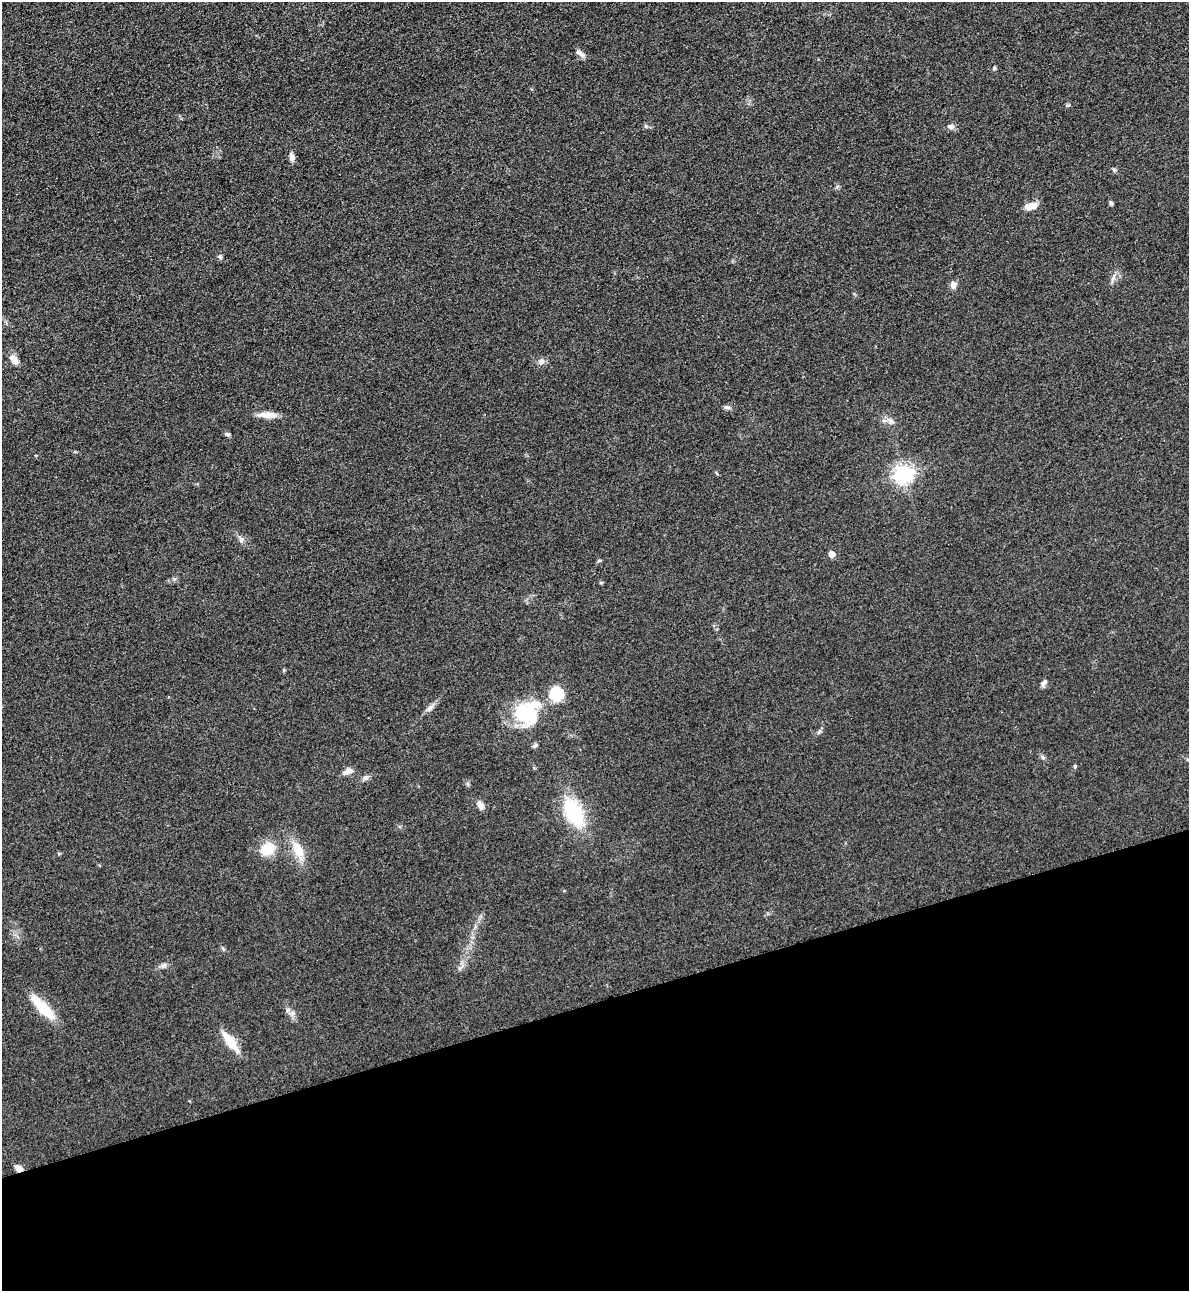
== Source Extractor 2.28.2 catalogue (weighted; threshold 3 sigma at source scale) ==
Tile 14 of 4 x 4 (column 2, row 4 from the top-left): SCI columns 1472-2658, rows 29-1317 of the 5195 x 5212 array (HDU 1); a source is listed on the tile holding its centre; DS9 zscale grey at full resolution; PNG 1191 x 1293 px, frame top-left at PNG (2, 2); no overlay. Shown black and unused: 22% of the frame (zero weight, under 3 of 4 exposures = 3% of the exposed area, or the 3 px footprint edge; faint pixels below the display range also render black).
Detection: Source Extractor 2.28.2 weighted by HDU 2 'WHT'; one run over the whole footprint, this tile lists its part. Background 0.0675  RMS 0.0084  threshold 0.0378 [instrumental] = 3 sigma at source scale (4.5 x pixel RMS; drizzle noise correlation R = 1.50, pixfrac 1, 0.05/0.05 arcsec/px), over >= 5 px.
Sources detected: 40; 1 inside a brighter object's white glare — not listed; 1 inside a brighter listed object's ellipse — not listed separately; the other 38 listed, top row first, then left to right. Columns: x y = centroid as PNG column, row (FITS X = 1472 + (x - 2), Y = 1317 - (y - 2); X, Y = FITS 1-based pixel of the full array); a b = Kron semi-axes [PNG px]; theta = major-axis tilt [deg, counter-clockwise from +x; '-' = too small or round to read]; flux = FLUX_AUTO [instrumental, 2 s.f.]
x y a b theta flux
579 53 12 6 -38 4.1
994 68 5 5 - 1.4
951 126 10 7 -4 2.9
292 157 10 6 -79 3.7
1114 170 6 5 - 1.3
1111 203 6 4 -75 1.6
1030 206 15 8 13 8.7
220 257 6 5 - 1.4
1113 278 10 5 55 2.8
953 285 10 7 -82 3.8
14 360 13 8 -51 5.8
541 362 9 8 - 3.1
727 407 9 5 -5 2.1
267 415 24 7 -1 8.7
891 421 11 9 -44 4.6
227 434 7 5 -20 1.6
904 474 7 7 - 370
241 539 8 6 -71 2.4
832 554 5 5 - 10
599 560 6 4 2 1
601 583 5 3 - 0.83
1044 683 10 5 55 2.7
557 694 8 8 - 50
430 708 13 6 45 3.6
527 713 34 32 79 46
1043 758 6 4 -19 1.4
1075 766 5 3 - 0.93
348 771 12 7 28 4.6
366 778 9 6 39 2.4
480 805 11 8 -66 4.6
574 813 34 18 -62 51
267 849 21 16 25 16
298 850 21 12 -61 16
223 949 6 4 -20 1.1
164 965 7 6 - 2.2
43 1008 33 10 -46 27
230 1042 26 8 -52 18
19 1168 8 6 -27 5.3
Overlapping masked pixels (flux is a lower limit): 1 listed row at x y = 19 1168